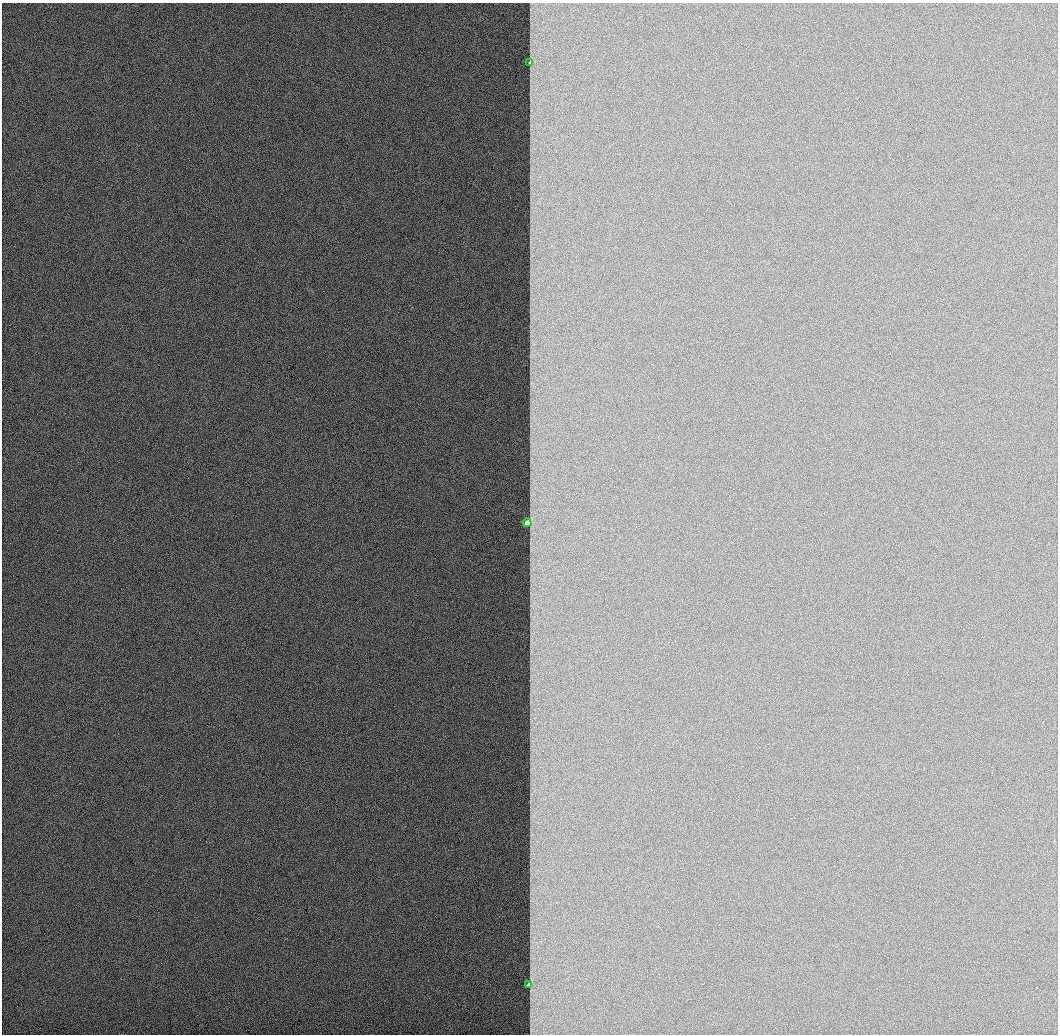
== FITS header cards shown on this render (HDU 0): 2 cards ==
NAXIS1  =                 1056 / Length of Axis 1 (Serial)
NAXIS2  =                 1032 / Length of Axis 2 (Parallel)

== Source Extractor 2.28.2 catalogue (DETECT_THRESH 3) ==
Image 1056 x 1032 px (HDU 0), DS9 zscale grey, 1 PNG px = 1 image px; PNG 1060 x 1036 px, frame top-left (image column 1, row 1032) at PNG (2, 3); each listed source drawn as its Kron ellipse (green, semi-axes under 4 px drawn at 4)
Background 517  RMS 2.9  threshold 8.61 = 3 sigma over >= 5 px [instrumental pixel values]
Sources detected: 3; all 3 listed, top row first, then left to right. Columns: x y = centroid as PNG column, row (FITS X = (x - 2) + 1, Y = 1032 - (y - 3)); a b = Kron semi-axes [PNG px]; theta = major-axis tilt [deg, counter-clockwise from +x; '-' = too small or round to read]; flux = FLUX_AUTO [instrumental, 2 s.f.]
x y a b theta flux
530 63 3 2 - 230
527 523 4 3 - 11000
528 985 3 2 - 380